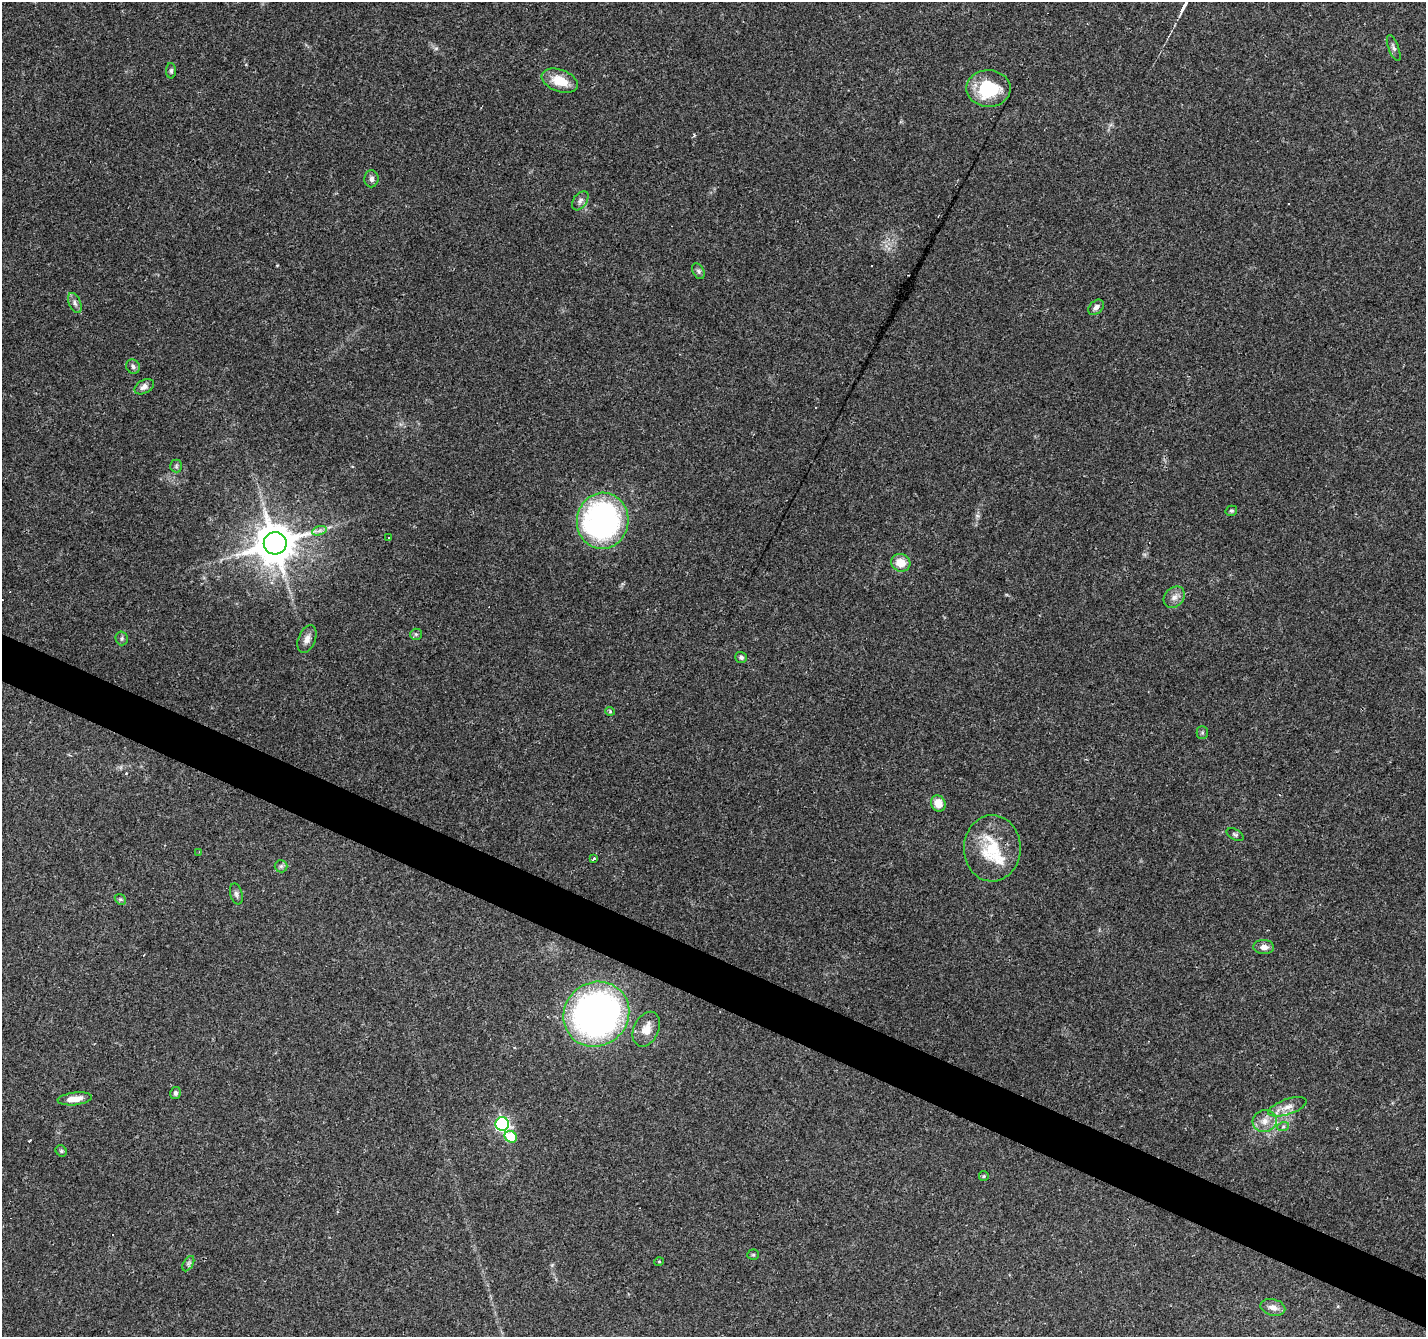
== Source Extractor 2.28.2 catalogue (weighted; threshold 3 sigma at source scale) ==
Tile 6 of 4 x 4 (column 2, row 2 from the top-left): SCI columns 1425-2848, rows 2872-4206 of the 5699 x 5807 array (HDU 1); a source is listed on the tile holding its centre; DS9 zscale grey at full resolution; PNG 1428 x 1339 px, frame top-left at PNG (2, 2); each listed source drawn as its Kron ellipse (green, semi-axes under 4 px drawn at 4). Shown black and unused: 4% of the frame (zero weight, under 3 of 4 exposures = <1% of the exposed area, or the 3 px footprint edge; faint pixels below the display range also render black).
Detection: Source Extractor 2.28.2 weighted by HDU 2 'WHT'; one run over the whole footprint, this tile lists its part. Background 0.052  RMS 0.0037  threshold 0.0165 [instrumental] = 3 sigma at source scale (4.5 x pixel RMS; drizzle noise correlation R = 1.50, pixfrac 1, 0.0396/0.0396 arcsec/px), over >= 5 px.
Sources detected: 59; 9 cosmic-ray / hot-pixel residue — neither listed nor drawn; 1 inside a brighter listed object's ellipse — not listed separately; the other 49 listed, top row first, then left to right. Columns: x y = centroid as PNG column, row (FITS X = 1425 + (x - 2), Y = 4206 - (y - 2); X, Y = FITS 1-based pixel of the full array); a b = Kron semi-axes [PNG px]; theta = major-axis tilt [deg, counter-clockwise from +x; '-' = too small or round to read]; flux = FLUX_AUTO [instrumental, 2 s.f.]
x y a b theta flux
1394 48 13 5 -69 1.2
171 71 8 5 89 0.77
560 81 19 11 -20 8.1
988 88 22 18 -1 20
371 179 8 7 - 1.3
580 201 11 6 55 1.4
698 271 8 5 -61 0.87
75 303 11 6 -66 1.3
1096 307 9 6 44 1.5
133 367 7 6 - 1
144 387 10 6 29 1.9
176 466 6 6 - 0.75
1231 511 6 5 - 0.57
603 521 28 26 82 100
319 531 7 4 19 1.1
389 538 3 2 - 0.35
275 543 11 11 - 1200
901 563 10 8 -22 5.4
1174 597 12 9 46 2.2
416 634 6 5 - 0.68
122 638 7 6 - 0.78
307 639 14 8 68 2.3
741 657 5 5 - 0.89
610 711 4 4 - 0.43
1202 733 6 5 - 0.64
938 803 8 7 - 4.9
1235 834 9 5 -27 0.77
992 848 33 28 89 19
199 853 4 2 - 0.44
593 858 3 3 - 45
281 866 6 6 - 0.93
236 894 11 6 -75 1.2
120 899 6 4 -43 0.59
1264 947 10 7 -3 2.1
596 1014 34 31 39 150
646 1029 18 12 64 4.9
175 1093 6 5 - 1
75 1099 17 6 7 4.3
1287 1107 20 7 19 3.6
1265 1121 12 11 - 3.6
502 1124 7 6 - 70
1283 1127 6 4 19 0.58
511 1137 6 5 - 12
61 1151 6 5 - 0.56
984 1176 5 4 - 0.44
753 1255 5 5 - 0.52
659 1261 5 3 - 0.36
188 1264 8 5 59 0.87
1273 1307 12 8 -13 2.5